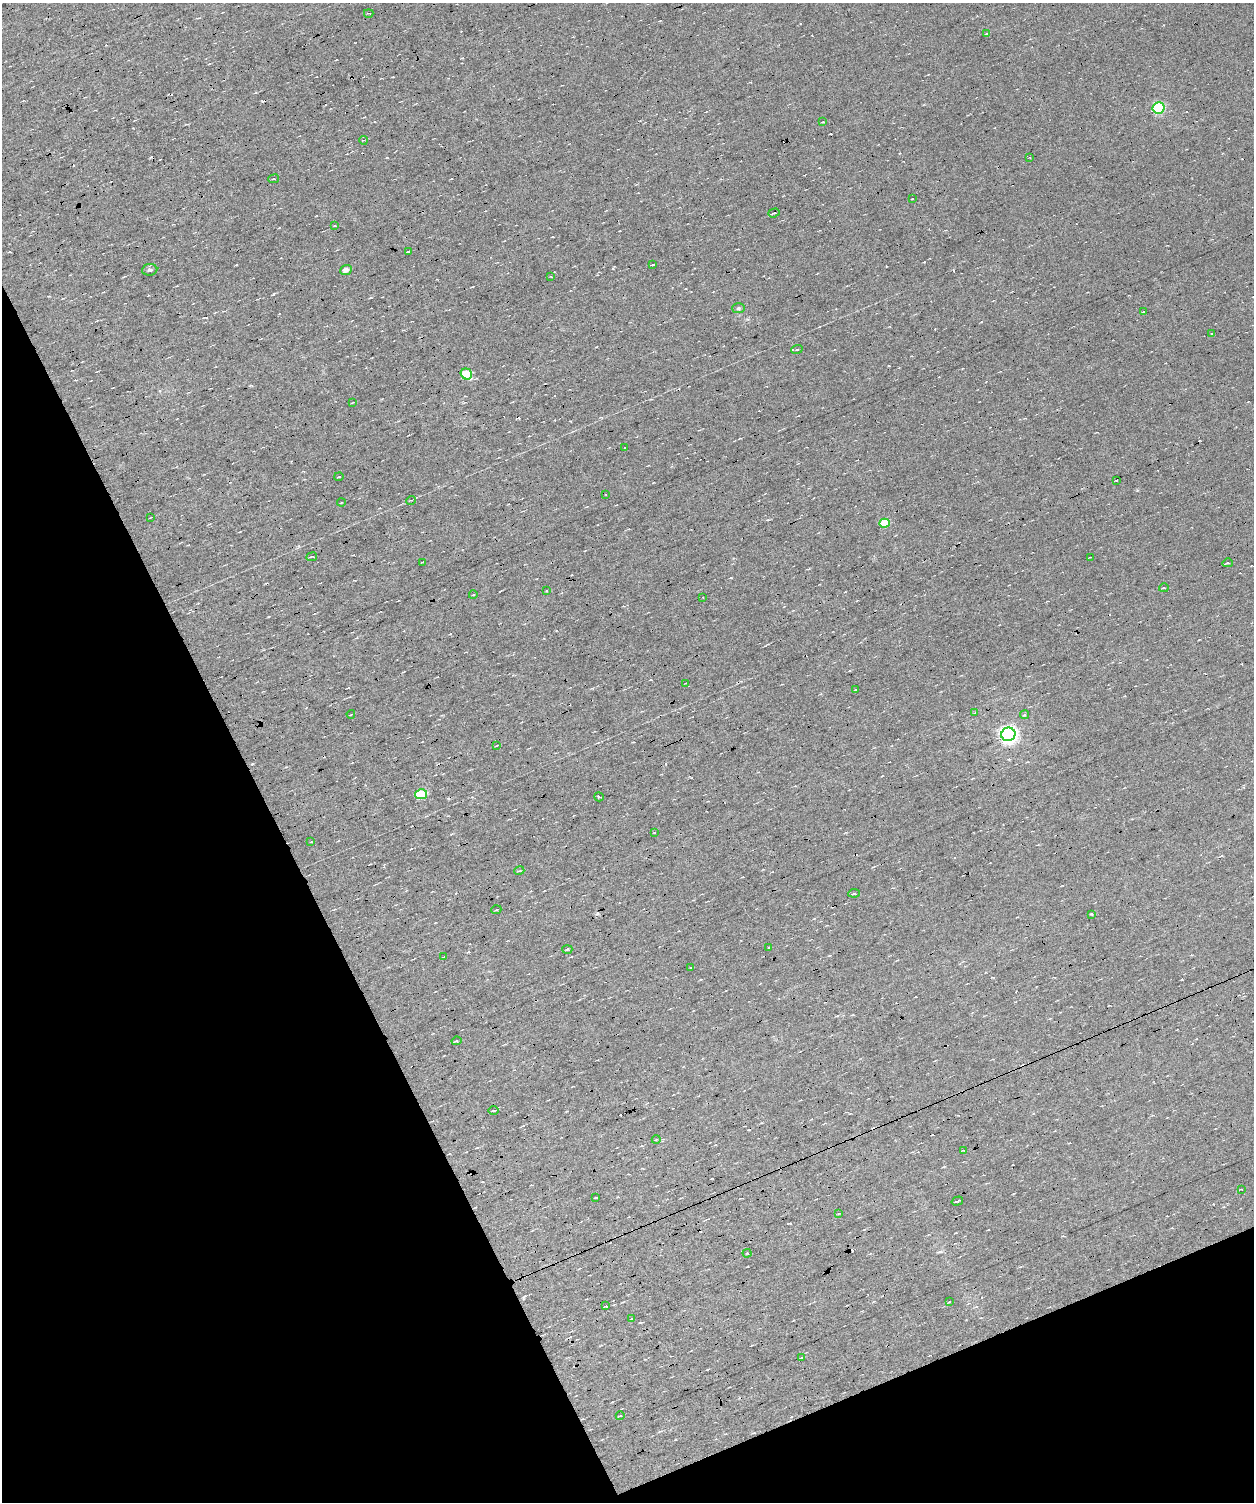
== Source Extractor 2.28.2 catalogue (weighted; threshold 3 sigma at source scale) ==
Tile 8 of 3 x 3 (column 2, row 3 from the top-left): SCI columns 1252-2503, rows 117-1616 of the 3754 x 4701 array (HDU 1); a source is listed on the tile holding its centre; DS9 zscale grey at full resolution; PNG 1256 x 1504 px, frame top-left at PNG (2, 3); each listed source drawn as its Kron ellipse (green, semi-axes under 4 px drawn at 4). Shown black and unused: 25% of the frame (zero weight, under 5 of 9 exposures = <1% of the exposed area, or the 3 px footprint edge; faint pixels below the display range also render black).
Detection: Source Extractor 2.28.2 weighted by HDU 2 'WHT'; one run over the whole footprint, this tile lists its part. Background 0.0119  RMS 0.0071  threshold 0.0291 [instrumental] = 3 sigma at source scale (4.09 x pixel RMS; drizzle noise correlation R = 1.36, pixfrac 0.8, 0.0396/0.0396 arcsec/px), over >= 5 px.
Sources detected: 91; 21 cosmic-ray / hot-pixel residue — neither listed nor drawn; the other 70 listed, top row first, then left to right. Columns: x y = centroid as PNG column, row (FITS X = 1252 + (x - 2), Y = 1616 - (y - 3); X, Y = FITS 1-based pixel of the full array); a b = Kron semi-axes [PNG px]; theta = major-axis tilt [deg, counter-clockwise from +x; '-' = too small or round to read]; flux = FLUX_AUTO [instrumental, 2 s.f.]
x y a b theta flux
369 13 4 2 - 0.54
986 34 4 3 - 0.62
1158 108 6 5 - 59
823 122 4 3 - 0.49
363 140 4 3 - 0.51
1030 157 3 3 - 0.52
274 179 5 3 - 0.76
912 198 3 2 - 0.61
774 213 6 3 18 1.2
335 225 4 2 - 0.52
408 251 3 2 - 0.76
653 265 3 2 - 0.45
150 270 7 5 6 1.4
346 270 6 4 22 3.8
551 276 4 2 - 0.49
738 308 6 5 - 1.1
1144 312 4 2 - 0.54
1212 334 4 2 - 0.5
797 349 6 3 19 0.6
466 374 6 5 - 20
353 402 4 2 - 0.46
624 447 3 2 - 0.66
339 477 4 2 - 0.65
1116 480 3 2 - 0.67
606 494 3 2 - 0.68
411 500 5 3 - 0.52
341 503 4 3 - 0.57
151 517 3 2 - 0.45
885 523 5 4 - 20
312 557 5 3 - 0.59
1091 557 3 2 - 0.44
423 562 3 2 - 0.51
1228 563 5 3 - 0.88
1164 588 4 3 - 0.75
546 591 3 2 - 0.65
473 595 4 2 - 0.5
703 597 2 2 - 0.41
686 683 3 2 - 0.39
855 690 3 2 - 0.5
975 713 4 4 - 0.57
351 714 4 2 - 0.49
1025 715 5 4 - 1.1
1008 734 7 6 - 260
497 745 3 2 - 0.43
421 794 6 5 - 28
599 797 5 3 - 0.69
654 832 3 3 - 0.54
311 842 3 2 - 0.38
519 871 5 3 - 0.67
854 893 6 3 6 1.2
496 910 5 3 - 0.67
1091 914 3 2 - 0.53
769 947 3 2 - 0.96
567 949 5 3 - 0.75
444 957 3 2 - 0.64
691 968 3 3 - 0.5
456 1041 5 3 - 0.83
493 1110 5 2 - 0.71
656 1139 4 3 - 0.54
963 1150 3 2 - 0.39
1241 1189 3 2 - 0.43
595 1197 4 2 - 0.46
957 1201 6 2 17 1
839 1213 4 2 - 0.48
747 1253 4 4 - 0.66
949 1302 3 3 - 0.77
606 1306 3 3 - 5.7
632 1319 3 3 - 1.1
802 1357 3 3 - 19
620 1416 4 3 - 0.52
Unlisted compact peaks at least as high as the median listed source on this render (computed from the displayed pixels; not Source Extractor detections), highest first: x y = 273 294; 1137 490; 613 268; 924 262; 731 578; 748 319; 981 322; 468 952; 371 297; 133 128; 268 617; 450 634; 940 1252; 462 58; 206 318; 889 366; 160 391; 553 237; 944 1167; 596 347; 570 421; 393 77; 387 157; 675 1439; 1199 640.